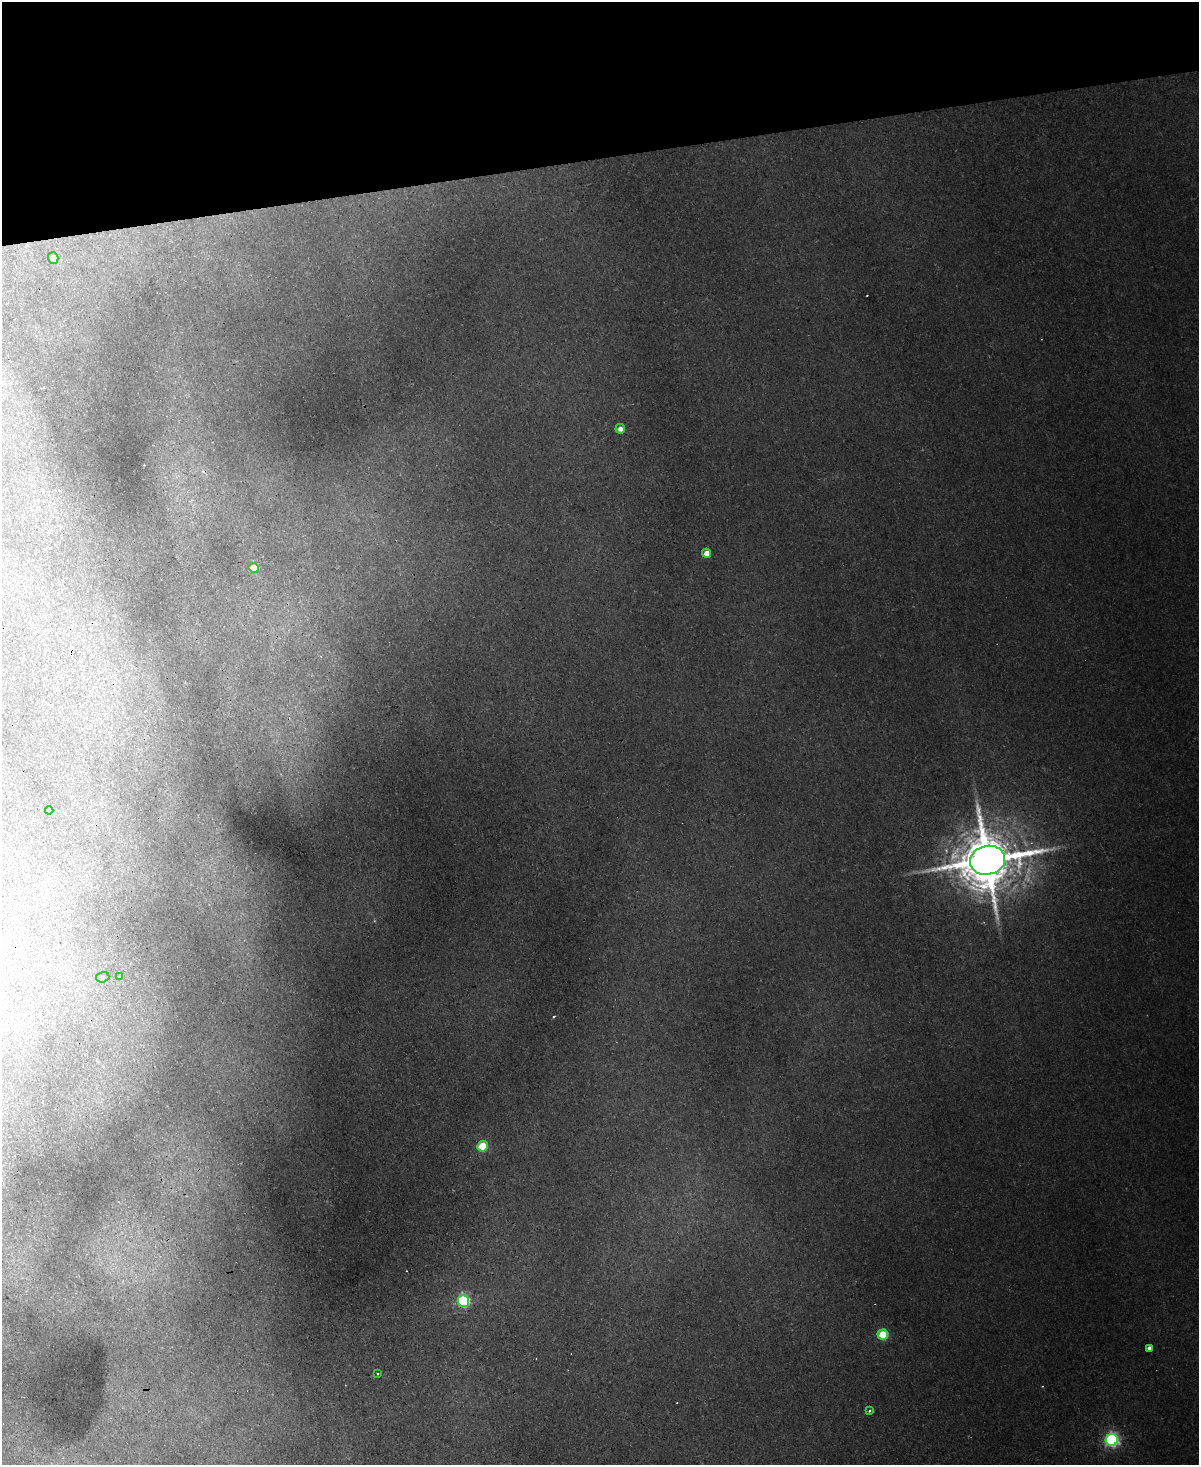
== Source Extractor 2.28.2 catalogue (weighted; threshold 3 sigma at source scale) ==
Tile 3 of 4 x 3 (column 3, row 1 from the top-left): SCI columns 2513-3709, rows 3290-4752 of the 5024 x 5000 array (HDU 1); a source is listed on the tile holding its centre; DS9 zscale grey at full resolution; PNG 1201 x 1467 px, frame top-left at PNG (2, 2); each listed source drawn as its Kron ellipse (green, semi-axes under 4 px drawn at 4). Shown black and unused: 11% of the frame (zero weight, under 3 of 4 exposures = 12% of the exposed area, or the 3 px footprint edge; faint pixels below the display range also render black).
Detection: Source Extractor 2.28.2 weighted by HDU 2 'WHT'; one run over the whole footprint, this tile lists its part. Background 0.0221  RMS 0.003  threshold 0.0134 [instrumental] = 3 sigma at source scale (4.5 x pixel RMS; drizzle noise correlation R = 1.50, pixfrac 1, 0.05/0.05 arcsec/px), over >= 5 px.
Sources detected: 19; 4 cosmic-ray / hot-pixel residue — neither listed nor drawn; the other 15 listed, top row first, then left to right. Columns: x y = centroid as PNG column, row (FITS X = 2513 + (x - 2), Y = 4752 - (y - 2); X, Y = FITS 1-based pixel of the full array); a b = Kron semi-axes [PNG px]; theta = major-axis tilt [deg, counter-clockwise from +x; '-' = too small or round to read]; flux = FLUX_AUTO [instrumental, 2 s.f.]
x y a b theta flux
53 258 6 5 - 1.7
620 429 5 5 - 1.9
707 553 4 4 - 3.3
254 568 5 5 - 5.6
49 810 4 4 - 1.8
987 860 17 14 13 2400
103 977 7 5 17 0.56
119 977 4 3 - 0.31
483 1146 5 5 - 13
463 1301 6 6 - 46
883 1335 5 5 - 16
1149 1348 4 4 - 1.4
377 1374 3 2 - 0.35
870 1411 4 3 - 0.46
1112 1440 6 6 - 74
Overlapping masked pixels (flux is a lower limit): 1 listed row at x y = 987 860